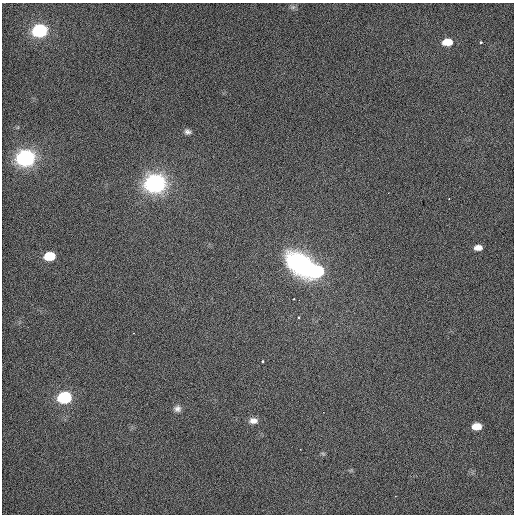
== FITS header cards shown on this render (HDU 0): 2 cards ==
NAXIS1  =                  512 / Axis length
NAXIS2  =                  512 / Axis length

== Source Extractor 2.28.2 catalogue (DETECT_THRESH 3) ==
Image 512 x 512 px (HDU 0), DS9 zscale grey, 1 PNG px = 1 image px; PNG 516 x 516 px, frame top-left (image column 1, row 512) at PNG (2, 3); no overlay
Background 448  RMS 2.2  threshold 6.69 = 3 sigma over >= 5 px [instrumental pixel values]
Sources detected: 22; all 22 listed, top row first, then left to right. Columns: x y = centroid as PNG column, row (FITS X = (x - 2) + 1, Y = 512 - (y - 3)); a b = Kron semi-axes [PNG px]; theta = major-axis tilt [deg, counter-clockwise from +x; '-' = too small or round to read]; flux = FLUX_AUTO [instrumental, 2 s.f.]
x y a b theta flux
293 7 7 5 43 310
39 31 9 7 4 27000
447 42 10 7 2 2700
481 42 3 3 - 360
187 132 8 7 - 570
25 158 9 7 4 71000
155 183 10 8 3 97000
449 199 3 2 - 86
478 248 11 8 0 1200
49 256 9 7 2 6300
300 264 28 20 -40 15000
317 271 10 8 13 14000
294 299 3 3 - 160
299 300 2 2 - 83
298 317 3 2 - 160
262 361 3 3 - 310
64 397 9 7 3 25000
177 409 10 8 15 720
253 421 8 6 -4 710
477 426 10 7 0 2600
323 454 7 4 -2 220
351 470 6 4 45 250